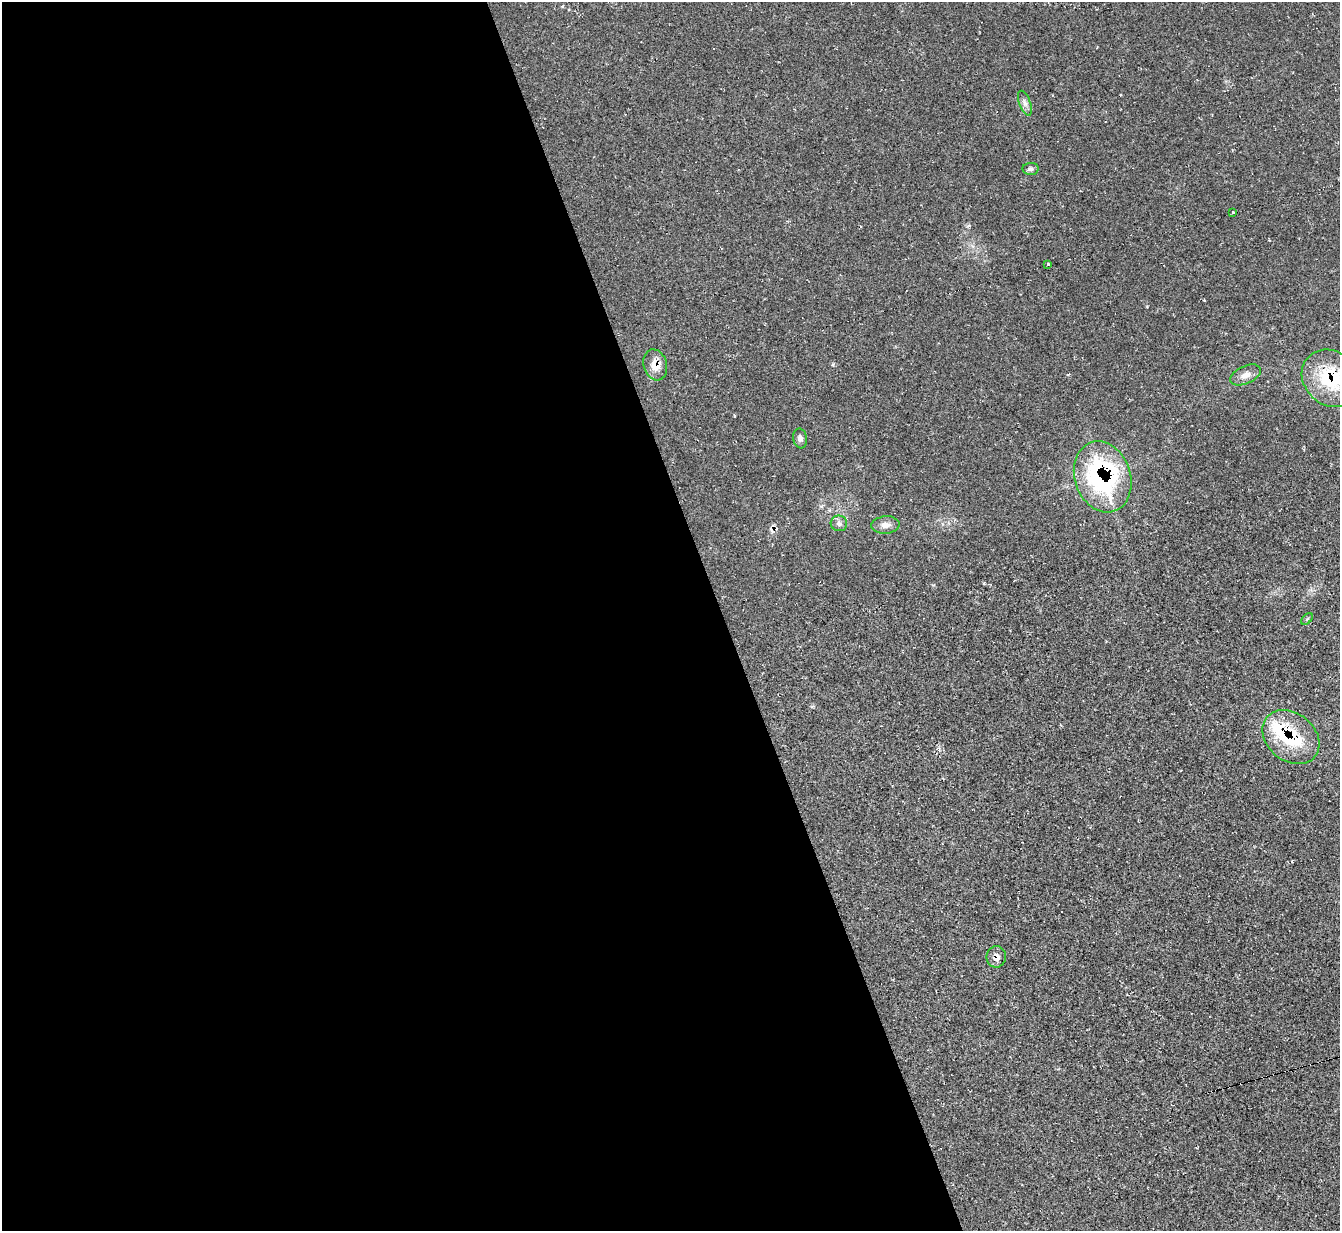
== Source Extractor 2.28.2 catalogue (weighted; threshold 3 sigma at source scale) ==
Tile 9 of 4 x 4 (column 1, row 3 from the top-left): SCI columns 8-1345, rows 1509-2737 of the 5358 x 5342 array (HDU 1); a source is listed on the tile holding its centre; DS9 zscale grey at full resolution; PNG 1342 x 1233 px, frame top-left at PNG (2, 2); each listed source drawn as its Kron ellipse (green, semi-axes under 4 px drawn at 4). Shown black and unused: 54% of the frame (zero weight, under 2 of 3 exposures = <1% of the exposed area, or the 3 px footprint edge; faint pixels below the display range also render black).
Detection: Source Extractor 2.28.2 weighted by HDU 2 'WHT'; one run over the whole footprint, this tile lists its part. Background 0.0474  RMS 0.0067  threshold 0.0302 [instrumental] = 3 sigma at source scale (4.5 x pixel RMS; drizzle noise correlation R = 1.50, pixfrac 1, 0.05/0.05 arcsec/px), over >= 5 px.
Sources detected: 17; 1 cosmic-ray / hot-pixel residue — neither listed nor drawn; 2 inside a brighter listed object's ellipse — not listed separately; the other 14 listed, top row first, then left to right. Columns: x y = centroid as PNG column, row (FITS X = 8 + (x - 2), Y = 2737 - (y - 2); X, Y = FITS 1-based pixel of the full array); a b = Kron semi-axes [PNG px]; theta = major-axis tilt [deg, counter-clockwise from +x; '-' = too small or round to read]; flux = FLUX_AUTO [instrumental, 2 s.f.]
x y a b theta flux
1025 103 13 5 -69 2.7
1031 169 8 6 -2 1.8
1233 213 3 3 - 2.3
1048 265 3 3 - 5.9
655 365 16 11 -73 8.2
1245 375 16 9 24 5
1331 378 31 26 -43 43
800 438 10 7 -82 2.3
1103 477 36 28 -71 110
839 523 8 8 - 2.6
885 525 14 8 5 4.5
1307 619 7 4 45 0.95
1291 737 31 24 -39 36
996 957 10 9 - 5
Overlapping masked pixels (flux is a lower limit): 5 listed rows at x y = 655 365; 1331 378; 1103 477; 1291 737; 996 957
Isophote crosses this tile's border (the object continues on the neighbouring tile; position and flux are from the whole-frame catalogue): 1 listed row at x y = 1331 378